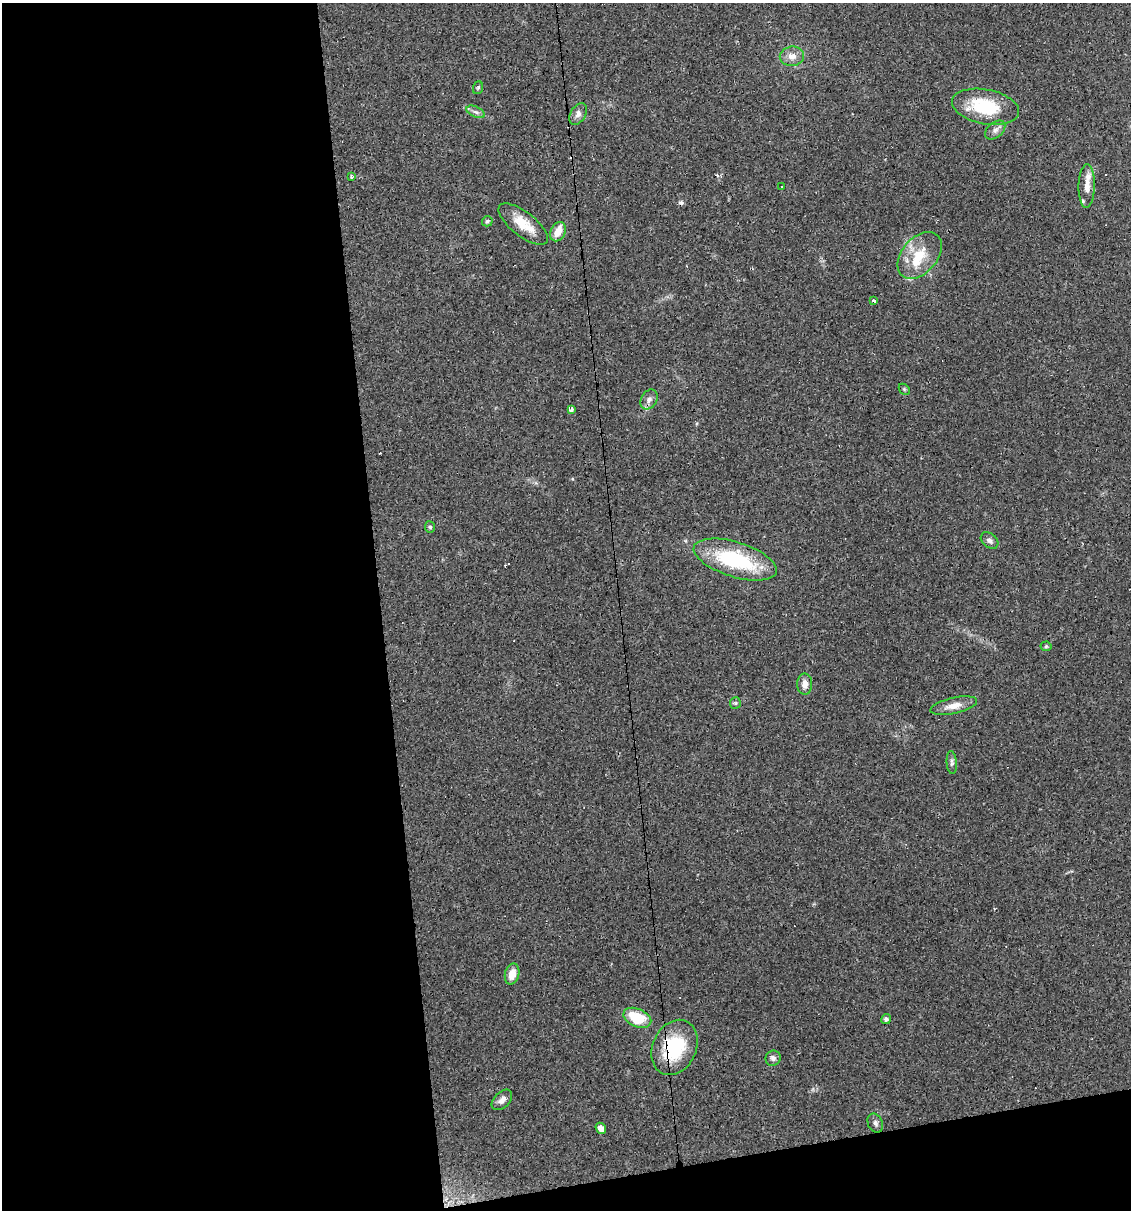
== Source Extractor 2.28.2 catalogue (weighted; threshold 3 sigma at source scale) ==
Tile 13 of 4 x 4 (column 1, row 4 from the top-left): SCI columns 67-1195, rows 1-1208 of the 4603 x 4832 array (HDU 1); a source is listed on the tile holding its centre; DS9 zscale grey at full resolution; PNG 1133 x 1212 px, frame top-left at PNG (2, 3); each listed source drawn as its Kron ellipse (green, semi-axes under 4 px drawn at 4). Shown black and unused: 37% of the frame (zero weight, under 2 of 3 exposures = <1% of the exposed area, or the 3 px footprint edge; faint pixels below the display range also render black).
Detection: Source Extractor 2.28.2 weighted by HDU 2 'WHT'; one run over the whole footprint, this tile lists its part. Background 0.0829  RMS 0.0064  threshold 0.0286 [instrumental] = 3 sigma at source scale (4.5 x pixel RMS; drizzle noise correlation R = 1.50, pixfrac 1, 0.0396/0.0396 arcsec/px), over >= 5 px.
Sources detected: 42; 6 cosmic-ray / hot-pixel residue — neither listed nor drawn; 3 inside a brighter listed object's ellipse — not listed separately; the other 33 listed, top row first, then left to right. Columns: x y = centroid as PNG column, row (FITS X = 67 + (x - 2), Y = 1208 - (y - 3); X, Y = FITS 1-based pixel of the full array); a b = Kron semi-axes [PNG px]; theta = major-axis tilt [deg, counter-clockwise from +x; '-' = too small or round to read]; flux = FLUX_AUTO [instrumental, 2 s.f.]
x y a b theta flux
792 56 12 9 10 5.4
478 88 6 5 - 0.93
985 107 34 17 -11 37
476 112 10 5 -26 2.1
578 114 12 7 61 3.2
995 130 12 7 41 3.1
351 177 3 3 - 1.6
1087 186 22 8 88 6.4
781 187 3 2 - 0.95
487 221 5 5 - 1
523 224 30 12 -38 14
558 232 10 7 64 7.7
920 255 27 17 49 18
874 300 3 3 - 2.3
904 389 6 4 -45 0.95
649 399 10 8 59 3.3
571 410 4 3 - 370
430 527 6 5 - 1.1
990 541 10 7 -41 2.2
735 560 43 17 -17 54
1046 646 5 5 - 0.81
805 684 10 7 -89 4.5
735 703 6 5 - 0.94
954 706 24 8 13 7.3
952 763 11 5 -86 1.7
512 974 10 7 76 7.4
637 1018 14 9 -24 23
886 1019 5 4 - 1.7
674 1047 29 22 65 39
773 1058 8 7 - 2
502 1100 12 7 45 3.4
875 1123 10 7 -65 2.1
601 1128 6 5 - 3.5
Overlapping masked pixels (flux is a lower limit): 2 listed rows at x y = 523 224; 674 1047